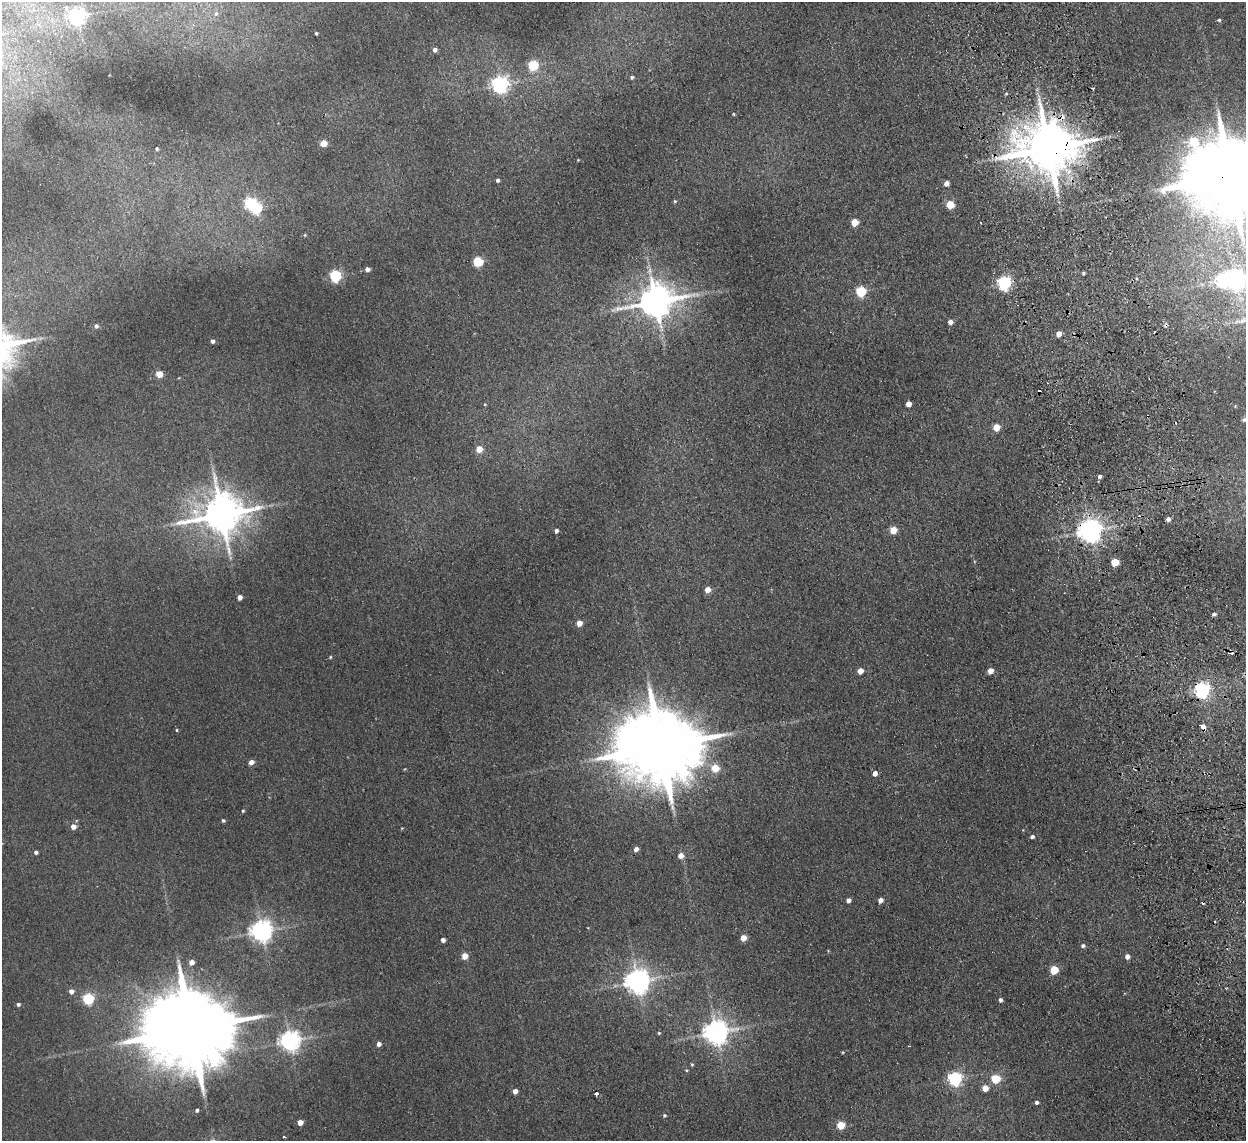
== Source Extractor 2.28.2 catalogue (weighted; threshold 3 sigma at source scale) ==
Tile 6 of 4 x 4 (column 2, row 2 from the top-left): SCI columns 1297-2540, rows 2432-3570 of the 5079 x 4977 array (HDU 1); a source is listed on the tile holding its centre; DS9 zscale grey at full resolution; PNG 1248 x 1143 px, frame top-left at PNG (2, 2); no overlay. Shown black and unused: <1% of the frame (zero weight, under 2 of 3 exposures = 3% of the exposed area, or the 3 px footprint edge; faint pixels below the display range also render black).
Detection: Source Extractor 2.28.2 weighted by HDU 2 'WHT'; one run over the whole footprint, this tile lists its part. Background 0.072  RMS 0.01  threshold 0.0452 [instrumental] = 3 sigma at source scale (4.5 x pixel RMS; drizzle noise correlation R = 1.50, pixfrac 1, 0.05/0.05 arcsec/px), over >= 5 px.
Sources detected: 109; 2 inside a brighter object's white glare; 7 cosmic-ray / hot-pixel residue — not listed; the other 100 listed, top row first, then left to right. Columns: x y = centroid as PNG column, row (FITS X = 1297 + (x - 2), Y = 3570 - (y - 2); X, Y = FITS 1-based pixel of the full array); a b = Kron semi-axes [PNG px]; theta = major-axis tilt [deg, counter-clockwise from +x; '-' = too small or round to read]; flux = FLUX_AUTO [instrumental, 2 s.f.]
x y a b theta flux
216 13 7 6 - 2.6
77 16 6 6 - 380
1219 20 4 4 - 1.4
316 33 3 3 - 1.3
435 50 4 4 - 4.3
533 65 5 5 - 68
632 77 4 4 - 1.8
500 84 6 6 - 370
1006 94 5 3 - 0.99
733 114 4 3 - 0.83
324 143 5 4 - 19
1048 148 15 13 2 6600
157 149 3 3 - 1.8
1231 176 25 19 0 17000
497 180 4 3 - 2.3
946 183 4 4 - 6.1
675 201 5 4 - 1.1
250 203 6 5 - 100
950 204 5 5 - 31
854 222 5 5 - 25
478 261 5 5 - 67
367 269 4 4 - 4.6
1083 273 3 3 - 1.3
336 276 5 5 - 130
1235 279 7 6 - 600
1004 283 6 6 - 190
861 291 5 5 - 75
655 301 11 9 15 2300
1241 321 23 4 11 7.4
950 322 4 4 - 4.9
96 326 5 5 - 2.8
1059 334 5 4 - 9.3
213 341 4 3 - 3.1
159 374 4 4 - 20
908 404 4 4 - 7.6
1244 420 5 4 - 1.7
996 427 5 5 - 18
479 449 5 4 - 16
1100 476 4 4 - 2.6
221 514 12 11 - 3200
1168 519 4 4 - 4.5
893 530 5 5 - 22
556 531 4 4 - 2.9
1090 531 7 7 - 950
1115 562 5 5 - 32
708 590 5 5 - 10
240 597 4 4 - 6.4
1214 614 4 3 - 2.2
579 623 4 4 - 11
330 657 4 4 - 0.85
860 671 5 4 - 8.8
990 671 5 4 - 8.3
1202 690 6 6 - 280
1203 726 9 6 -37 6.4
177 730 4 3 - 0.9
661 746 23 17 4 16000
251 762 4 4 - 7.5
715 768 5 5 - 24
875 773 5 4 - 5
243 811 4 3 - 1.2
223 820 4 3 - 1.7
73 827 4 4 - 9
1032 837 4 4 - 2.4
636 849 5 4 - 4.2
36 852 4 3 - 2.7
681 855 5 5 - 8.4
848 900 4 4 - 4.1
880 900 4 4 - 5.9
261 931 7 7 - 730
743 938 5 4 - 13
443 940 4 4 - 4.1
1083 946 4 4 - 2.4
465 956 5 4 - 15
1127 956 5 5 - 4.7
191 962 4 4 - 7.6
1054 970 5 5 - 32
637 981 7 7 - 1100
71 991 5 4 - 5.5
88 998 5 5 - 97
1000 1000 4 4 - 2.6
18 1004 4 4 - 2.4
192 1029 28 18 6 20000
716 1032 8 7 - 970
659 1033 4 3 - 1.1
290 1041 7 7 - 600
379 1044 4 4 - 4.5
909 1046 2 2 - 0.66
692 1064 4 3 - 1.1
686 1070 4 3 - 0.94
955 1079 6 6 - 190
996 1079 5 5 - 44
985 1088 5 5 - 14
515 1091 4 4 - 6.8
596 1094 4 3 - 2.7
1036 1102 4 4 - 2.8
197 1110 3 3 - 2.2
664 1115 5 4 - 1.3
300 1122 4 4 - 10
841 1125 5 5 - 30
284 1137 3 2 - 1.7
Overlapping masked pixels (flux is a lower limit): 5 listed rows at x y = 1048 148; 1231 176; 1090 531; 1202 690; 1203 726
Isophote crosses this tile's border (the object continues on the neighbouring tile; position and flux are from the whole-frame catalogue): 3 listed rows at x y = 1231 176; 1241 321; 1244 420